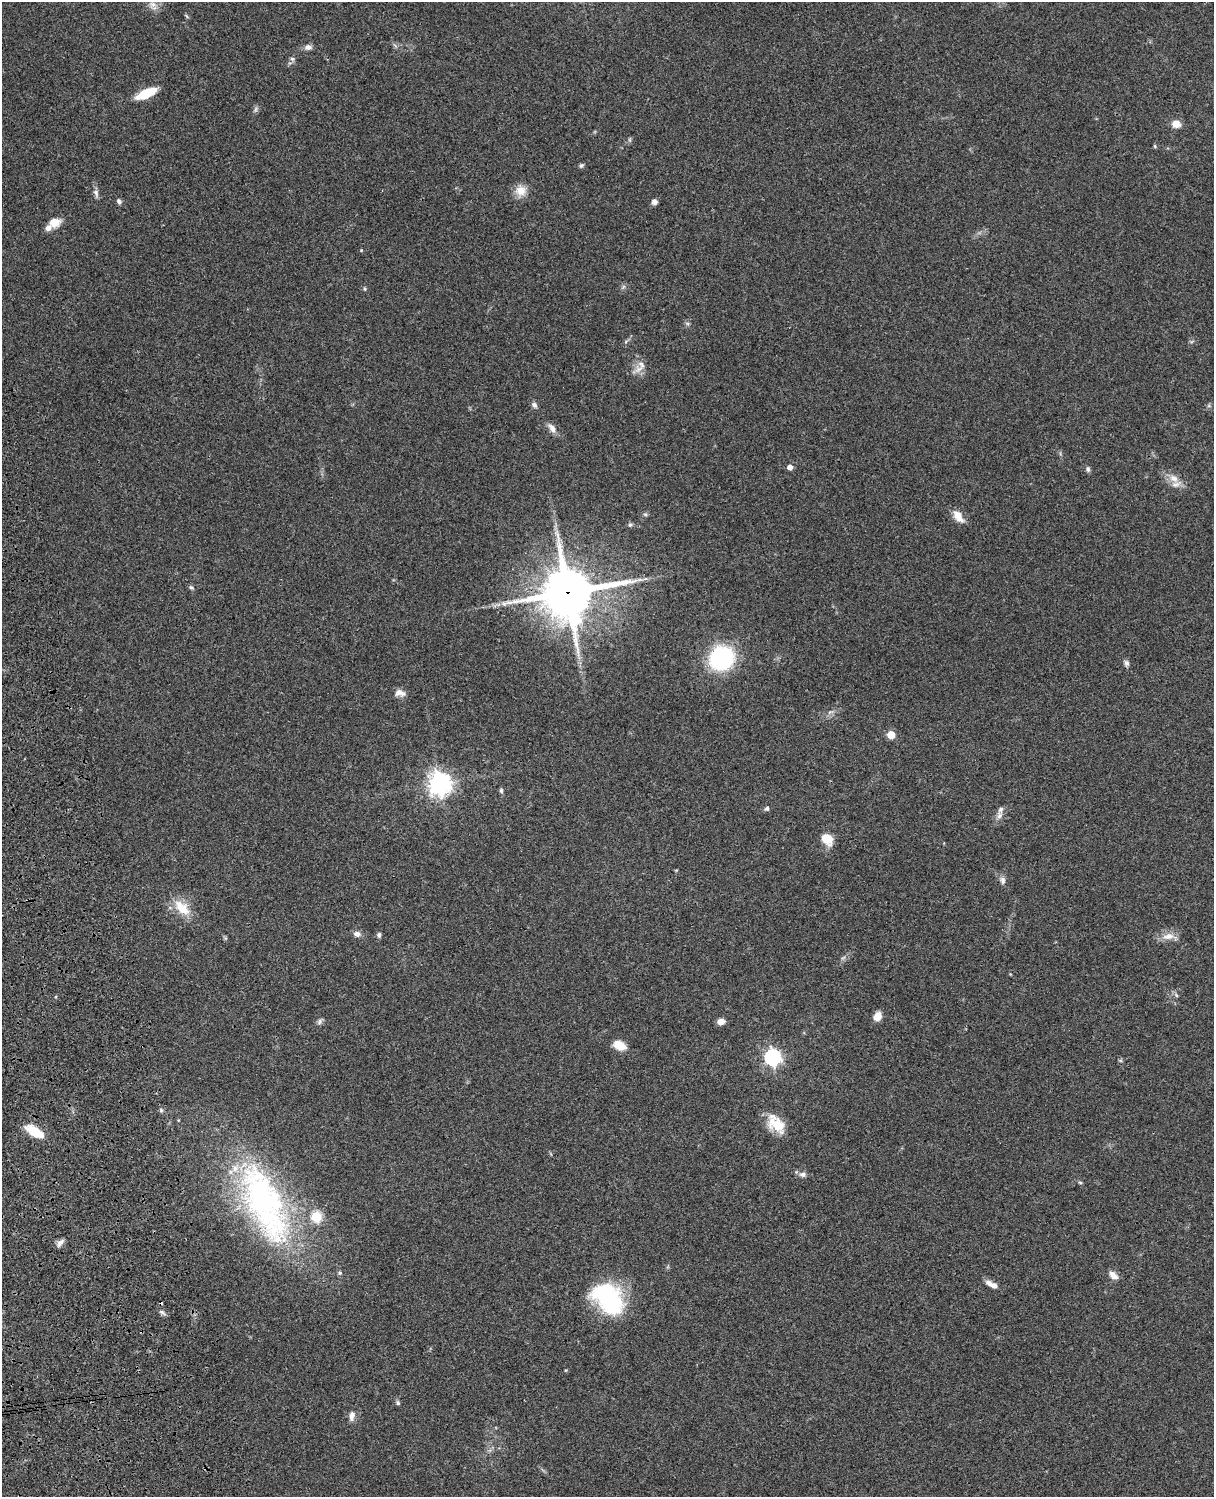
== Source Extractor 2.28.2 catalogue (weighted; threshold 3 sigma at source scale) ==
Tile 7 of 4 x 3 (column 3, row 2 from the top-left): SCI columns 2546-3757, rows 1773-3267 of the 5088 x 4927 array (HDU 1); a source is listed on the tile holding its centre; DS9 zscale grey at full resolution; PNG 1216 x 1499 px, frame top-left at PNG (2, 2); no overlay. Shown black and unused: <1% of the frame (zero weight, under 3 of 4 exposures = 6% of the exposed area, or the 3 px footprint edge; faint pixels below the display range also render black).
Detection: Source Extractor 2.28.2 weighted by HDU 2 'WHT'; one run over the whole footprint, this tile lists its part. Background 0.0918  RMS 0.0062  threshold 0.0278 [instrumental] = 3 sigma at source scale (4.5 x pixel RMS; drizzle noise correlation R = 1.50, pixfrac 1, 0.05/0.05 arcsec/px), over >= 5 px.
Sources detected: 70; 2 inside a brighter object's white glare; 1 cosmic-ray / hot-pixel residue — not listed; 5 inside a brighter listed object's ellipse — not listed separately; the other 62 listed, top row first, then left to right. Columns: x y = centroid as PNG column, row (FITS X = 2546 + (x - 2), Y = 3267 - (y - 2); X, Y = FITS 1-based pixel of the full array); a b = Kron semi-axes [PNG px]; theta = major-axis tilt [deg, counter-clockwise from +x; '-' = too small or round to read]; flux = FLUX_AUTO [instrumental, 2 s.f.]
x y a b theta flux
152 4 11 10 - 4
308 47 9 7 4 2.6
292 59 7 5 -43 1.3
146 94 21 8 25 17
255 109 9 4 81 1.3
1176 124 10 8 -11 4.9
1155 146 6 4 -88 0.67
581 165 7 4 44 1.1
521 191 13 13 - 7.3
96 193 12 6 -77 2.3
119 201 6 5 - 1.7
654 202 6 6 - 2.4
54 222 13 10 4 7.1
365 289 5 3 - 0.69
641 364 15 12 21 5.6
534 405 8 6 -49 1.9
552 428 14 7 -53 3.9
790 467 5 4 - 3.8
1088 469 7 5 -80 1.5
1174 478 13 9 -29 5.5
645 514 6 4 -2 0.95
958 516 17 9 -53 6.6
630 525 6 5 - 1.1
645 579 7 4 18 1.1
191 588 7 5 -46 1.1
567 592 17 16 - 3100
721 658 16 15 - 100
1126 663 8 6 -73 1.8
400 693 14 8 -9 3.9
891 735 5 5 - 15
440 784 8 8 - 490
501 790 6 5 - 1.3
767 809 6 5 - 1.3
999 815 12 8 75 3.2
827 839 14 11 -50 9.2
1003 880 10 7 -84 2.4
182 908 24 13 -44 14
357 934 9 7 -6 2.7
379 935 6 5 - 1.5
1168 936 18 9 9 5.9
1010 974 4 3 - 0.47
1176 995 6 4 -47 0.98
877 1016 10 7 54 5.7
320 1022 9 6 54 1.6
721 1022 7 6 - 4.6
619 1045 13 8 -25 9.1
772 1057 7 7 - 190
161 1110 5 5 - 1
776 1124 25 15 -46 15
34 1131 19 8 -31 16
803 1174 10 7 -4 2.4
1080 1183 6 3 -3 0.71
260 1197 133 42 -67 170
316 1216 6 6 - 30
60 1243 12 6 51 2.5
340 1273 6 5 - 1.2
1113 1275 12 8 -42 4.1
989 1283 11 7 -39 3.4
609 1299 33 27 -42 66
162 1312 10 4 -45 1.6
398 1403 7 5 -76 1.1
352 1416 13 8 79 3.5
Overlapping masked pixels (flux is a lower limit): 1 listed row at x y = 567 592